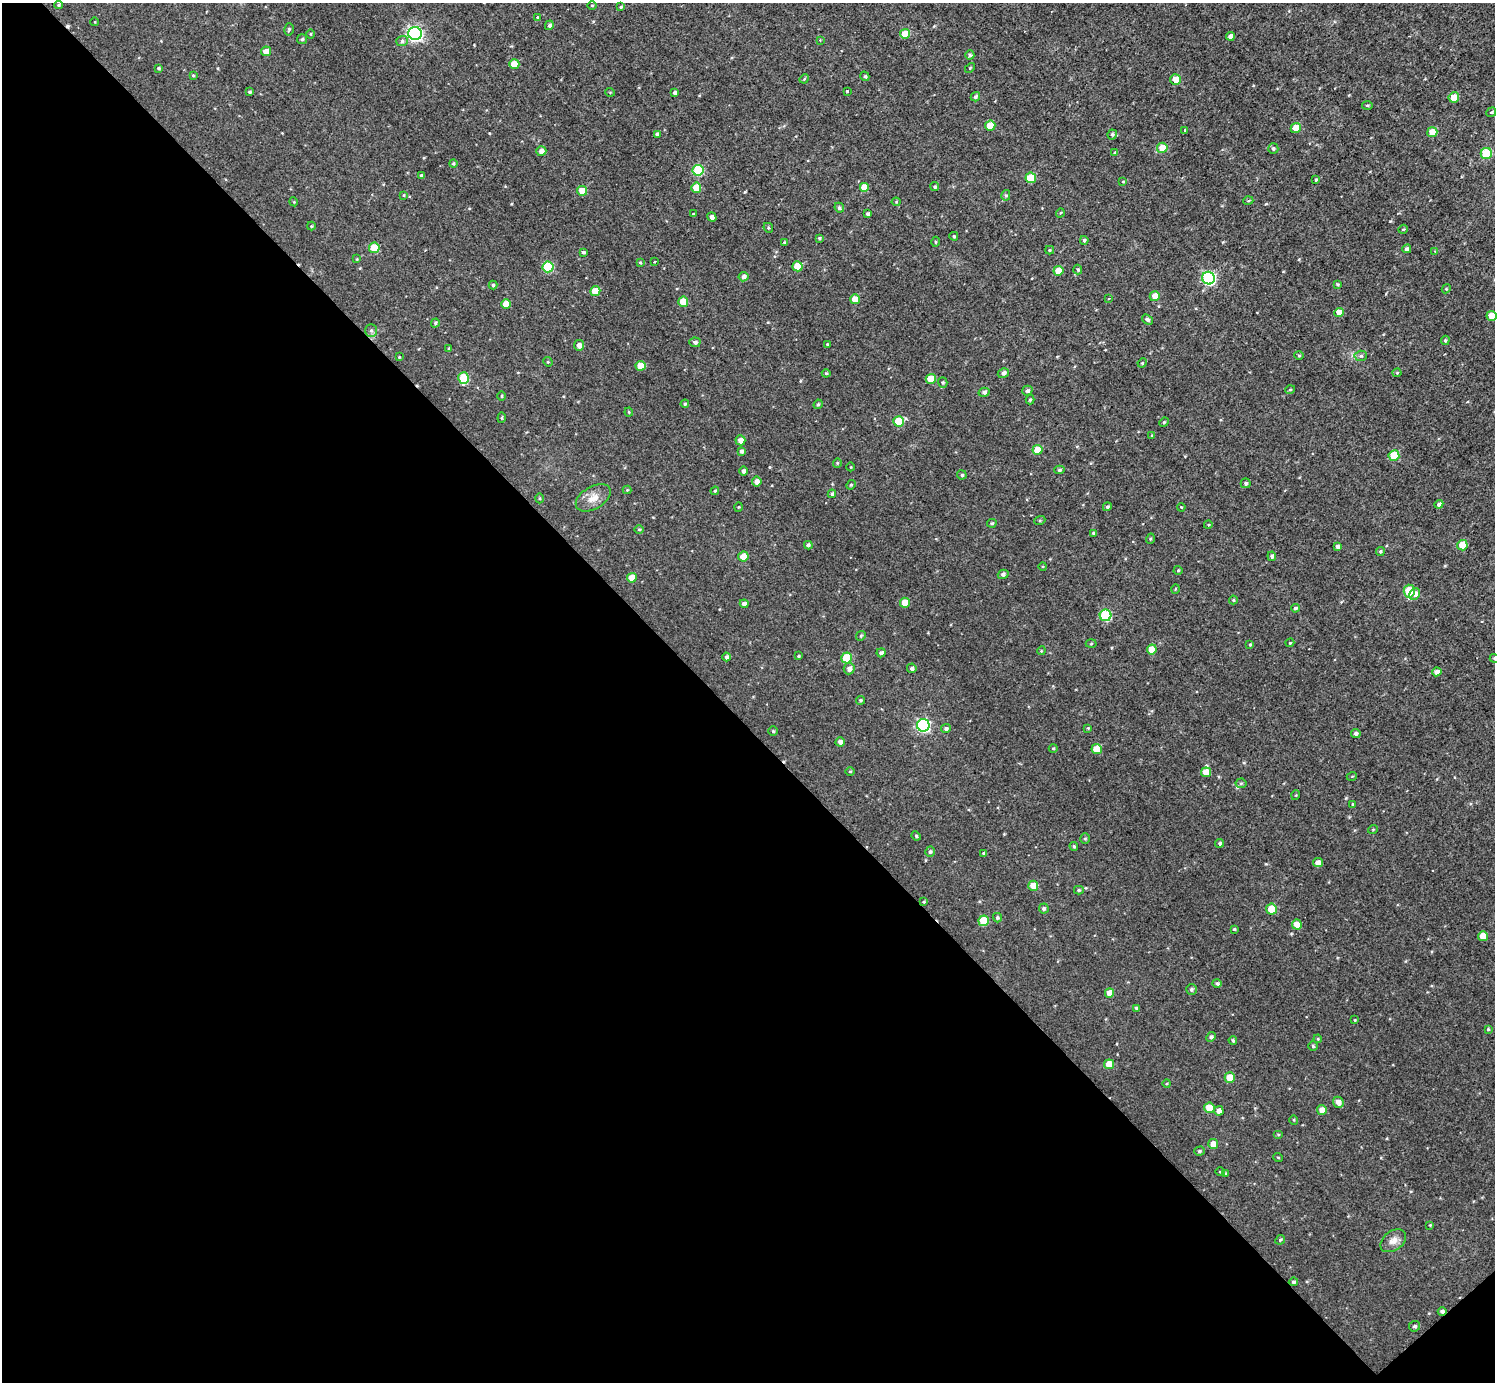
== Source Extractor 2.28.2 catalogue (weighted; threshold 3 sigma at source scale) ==
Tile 14 of 4 x 4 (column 2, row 4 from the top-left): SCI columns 1499-2991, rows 160-1539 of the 5983 x 5981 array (HDU 1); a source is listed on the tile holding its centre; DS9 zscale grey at full resolution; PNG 1497 x 1384 px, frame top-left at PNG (2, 3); each listed source drawn as its Kron ellipse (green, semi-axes under 4 px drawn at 4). Shown black and unused: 48% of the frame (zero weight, under 3 of 4 exposures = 1% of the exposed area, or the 3 px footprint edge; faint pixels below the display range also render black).
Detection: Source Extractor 2.28.2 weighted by HDU 2 'WHT'; one run over the whole footprint, this tile lists its part. Background 0.0567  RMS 0.062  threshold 0.28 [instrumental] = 3 sigma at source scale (4.5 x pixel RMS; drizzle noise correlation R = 1.50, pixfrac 1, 0.05/0.05 arcsec/px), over >= 5 px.
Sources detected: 251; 2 cosmic-ray / hot-pixel residue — neither listed nor drawn; the other 249 listed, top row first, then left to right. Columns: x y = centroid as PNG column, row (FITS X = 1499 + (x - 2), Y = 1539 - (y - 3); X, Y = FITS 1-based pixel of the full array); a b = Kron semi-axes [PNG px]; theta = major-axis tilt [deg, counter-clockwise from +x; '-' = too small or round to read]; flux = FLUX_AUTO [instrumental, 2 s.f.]
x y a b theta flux
59 5 4 3 - 8.8
592 5 5 3 - 6.1
621 7 4 3 - 8.6
538 18 4 3 - 51
95 22 4 3 - 4.2
549 25 5 4 - 16
289 29 6 4 75 9.8
415 33 6 6 - 1600
310 34 5 3 - 5.5
905 34 5 5 - 98
1230 36 4 4 - 30
302 39 5 5 - 11
820 40 4 4 - 4.7
402 41 6 5 - 13
266 51 5 5 - 49
970 55 5 4 - 12
514 64 5 5 - 97
159 68 4 4 - 9.9
970 68 6 3 46 7.1
193 75 4 3 - 6.2
865 76 5 4 - 9.5
804 79 5 4 - 7.6
1175 79 5 5 - 73
848 91 3 3 - 29
249 92 3 3 - 10
610 92 4 3 - 4.9
675 93 4 4 - 21
975 97 5 4 - 16
1454 97 5 5 - 92
1367 105 5 3 - 7.2
1491 112 5 4 - 8.8
990 126 5 5 - 130
1296 128 5 5 - 85
1185 130 4 3 - 6.2
1432 132 5 5 - 97
657 134 4 4 - 16
1112 134 5 4 - 12
1162 148 5 5 - 100
1273 149 5 5 - 13
541 151 5 5 - 36
1115 153 4 3 - 10
1486 153 5 5 - 310
453 164 4 4 - 7.1
698 170 5 5 - 330
421 175 4 4 - 12
1031 178 5 5 - 180
1316 180 3 3 - 9.9
1123 182 4 3 - 6.9
865 187 5 5 - 100
935 187 4 4 - 11
696 188 5 5 - 110
582 191 5 5 - 97
404 195 4 3 - 5.5
1006 195 5 4 - 10
1248 201 5 3 - 5.9
294 202 4 3 - 5.5
896 202 4 4 - 7.2
839 208 5 4 - 14
1060 213 5 3 - 5.3
693 214 4 3 - 5.7
868 214 3 3 - 13
712 217 5 4 - 22
311 226 4 4 - 6
768 228 5 4 - 7.9
1403 229 5 4 - 7.2
954 236 4 4 - 9.7
819 238 4 4 - 9.1
1084 240 4 4 - 12
784 242 4 4 - 6.4
935 242 5 3 - 6.6
374 248 5 5 - 200
1407 249 4 4 - 17
1050 250 4 4 - 7.5
1435 251 3 3 - 4.6
583 252 4 3 - 11
357 259 4 4 - 5.2
654 261 3 3 - 52
640 262 4 3 - 6.7
797 266 5 5 - 140
548 267 5 5 - 360
1078 269 5 4 - 7.6
1058 271 5 5 - 89
743 277 5 4 - 22
1209 278 6 6 - 950
1337 284 4 3 - 6.7
493 285 4 4 - 9.1
1446 289 4 3 - 5.7
595 291 5 5 - 110
1155 296 5 5 - 63
1109 298 4 2 - 5.1
855 299 5 5 - 80
683 302 5 5 - 99
506 304 5 5 - 96
1339 312 5 4 - 71
1491 316 5 5 - 92
1147 320 6 4 -33 15
435 323 4 4 - 9.8
371 330 6 5 - 15
1445 340 5 4 - 8.2
695 342 5 4 - 17
827 344 3 3 - 6.1
579 345 5 5 - 30
449 349 4 3 - 8.2
1299 355 4 4 - 7.3
1361 356 6 5 - 12
399 357 3 3 - 4.6
548 362 5 4 - 7.3
1142 363 5 4 - 6.5
640 366 5 5 - 90
826 373 4 4 - 8.2
1003 373 6 4 31 22
1397 373 4 4 - 6.3
463 378 6 5 - 260
931 379 5 5 - 100
943 382 5 4 - 9.1
1290 390 5 3 - 5.3
1027 391 5 4 - 15
984 392 5 4 - 15
501 396 5 3 - 5.7
1030 400 5 3 - 9.6
685 404 4 4 - 10
818 404 5 4 - 8.5
629 412 4 4 - 6.3
502 418 5 3 - 7.6
898 421 5 5 - 210
1164 422 5 4 - 7.9
1152 435 4 3 - 5.7
740 440 5 5 - 33
1038 450 5 5 - 100
742 451 4 4 - 15
1394 455 5 5 - 190
837 463 5 4 - 6.8
851 467 4 3 - 4.6
1059 470 5 4 - 10
744 471 4 4 - 18
962 475 5 4 - 11
757 481 5 5 - 31
1246 483 5 5 - 12
851 485 5 4 - 7.5
627 490 4 4 - 5.3
715 491 4 4 - 7.8
832 494 4 4 - 12
540 498 5 3 - 6.5
593 498 19 11 30 65
1439 504 4 4 - 19
738 507 4 3 - 4.8
1107 507 4 4 - 13
1181 507 4 3 - 5.8
1040 520 5 3 - 7.1
992 523 5 3 - 8.1
1208 525 4 3 - 5.7
639 529 5 3 - 5.5
1093 533 4 3 - 9.2
1150 539 5 3 - 5.8
808 545 4 4 - 15
1462 545 5 5 - 120
1337 546 4 3 - 16
1380 551 4 4 - 9.2
743 556 5 5 - 87
1272 556 4 4 - 16
1043 567 4 3 - 5.7
1178 570 4 4 - 6
1003 574 5 4 - 16
632 578 5 5 - 84
1175 589 4 3 - 5
1409 591 6 5 - 210
1415 594 6 5 - 32
1233 600 4 4 - 7.2
905 603 5 5 - 96
744 604 4 4 - 28
1295 608 4 4 - 13
1106 615 6 5 - 430
861 636 5 4 - 7.7
1290 643 4 3 - 6.3
1091 644 5 3 - 6.1
1250 645 4 4 - 7.6
1152 649 5 5 - 100
1041 651 4 3 - 5.7
881 653 4 4 - 15
799 656 3 3 - 6.6
727 657 4 4 - 15
847 658 5 5 - 200
1494 658 5 4 - 8.5
912 668 5 4 - 16
849 669 6 5 - 30
1437 672 5 4 - 39
860 700 4 4 - 9.2
923 725 6 6 - 940
1088 728 3 3 - 5.8
946 729 5 4 - 14
773 731 4 4 - 8
1356 734 5 4 - 20
840 742 4 4 - 23
1053 748 4 4 - 6.3
1097 749 5 5 - 110
850 771 5 3 - 5.3
1206 772 5 5 - 95
1352 776 5 3 - 5.4
1241 783 5 5 - 9.1
1296 795 5 3 - 5.5
1353 804 3 3 - 5.4
1373 829 5 3 - 5.2
916 836 5 4 - 8.1
1085 839 5 4 - 8.4
1220 843 4 4 - 9.9
1074 846 4 4 - 9.8
930 852 5 4 - 12
984 853 4 3 - 9.8
1318 863 5 4 - 42
1033 886 5 5 - 88
1079 890 5 4 - 8.3
924 902 4 3 - 5.9
1044 909 5 5 - 13
1271 909 5 5 - 170
997 918 5 4 - 8.5
984 921 5 5 - 170
1297 925 5 5 - 93
1234 929 3 3 - 6.6
1483 936 5 5 - 86
1217 983 5 4 - 13
1191 989 5 5 - 13
1109 993 5 4 - 60
1136 1008 4 4 - 11
1355 1020 4 3 - 5
1488 1029 4 4 - 8
1211 1037 5 4 - 15
1318 1039 4 3 - 6.2
1233 1040 4 3 - 9.2
1313 1046 5 4 - 9.5
1109 1064 5 5 - 86
1230 1077 5 5 - 110
1167 1083 4 3 - 6.1
1338 1102 6 5 - 34
1209 1108 5 5 - 100
1322 1110 5 5 - 47
1219 1111 5 4 - 36
1294 1120 5 3 - 5.4
1278 1135 5 3 - 6.6
1213 1144 5 5 - 69
1199 1151 5 4 - 10
1278 1157 5 3 - 5.5
1220 1172 4 3 - 4.6
1226 1174 4 3 - 6.2
1430 1225 4 4 - 5.5
1280 1240 5 4 - 8.6
1393 1241 14 9 36 45
1293 1282 5 4 - 13
1442 1311 4 4 - 16
1414 1326 5 5 - 14
Overlapping masked pixels (flux is a lower limit): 1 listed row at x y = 1442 1311
Isophote crosses this tile's border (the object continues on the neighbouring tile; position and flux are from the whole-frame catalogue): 2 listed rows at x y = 1491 316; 1494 658